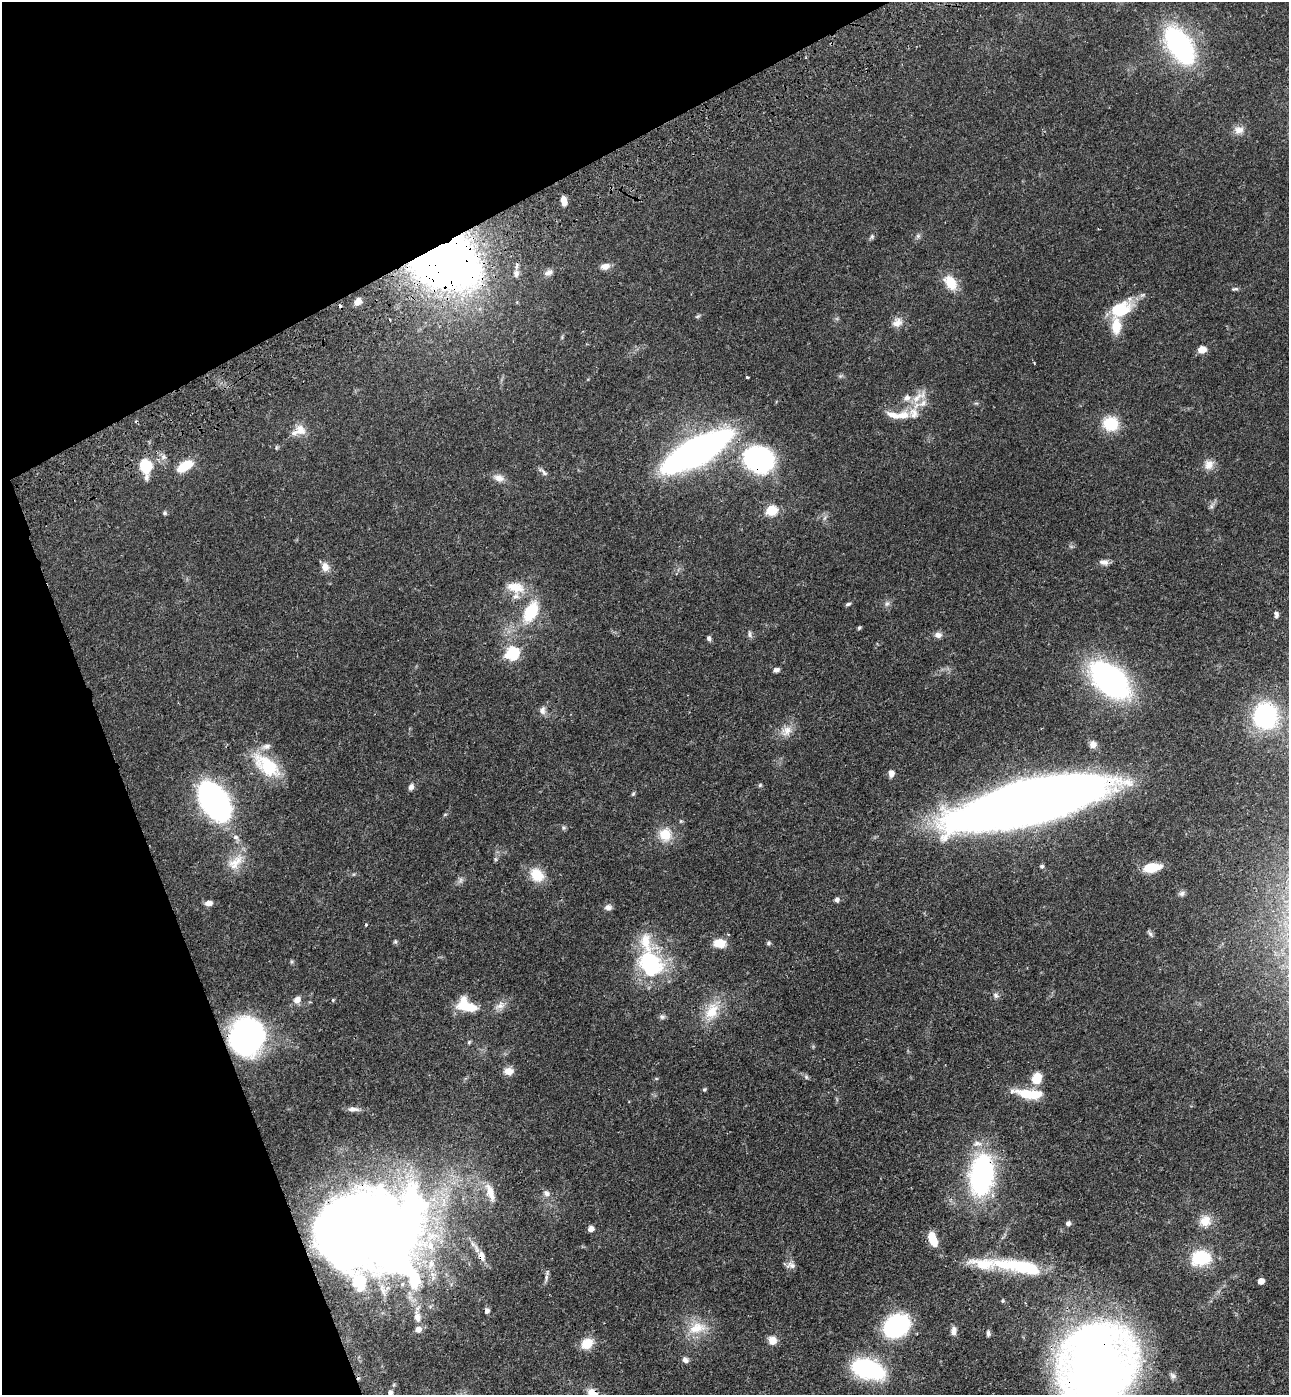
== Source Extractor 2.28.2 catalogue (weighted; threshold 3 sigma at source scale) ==
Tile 5 of 4 x 4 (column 1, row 2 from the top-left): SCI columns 343-1629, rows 2898-4290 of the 5705 x 5793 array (HDU 1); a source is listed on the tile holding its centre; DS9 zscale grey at full resolution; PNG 1291 x 1397 px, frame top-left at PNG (2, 2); no overlay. Shown black and unused: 21% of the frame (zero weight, under 3 of 4 exposures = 6% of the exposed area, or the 3 px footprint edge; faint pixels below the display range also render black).
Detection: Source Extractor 2.28.2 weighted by HDU 2 'WHT'; one run over the whole footprint, this tile lists its part. Background 0.067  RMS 0.0035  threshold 0.0156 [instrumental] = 3 sigma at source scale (4.5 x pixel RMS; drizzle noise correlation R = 1.50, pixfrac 1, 0.05/0.05 arcsec/px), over >= 5 px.
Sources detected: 142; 5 inside a brighter object's white glare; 2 cosmic-ray / hot-pixel residue — not listed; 11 inside a brighter listed object's ellipse — not listed separately; the other 124 listed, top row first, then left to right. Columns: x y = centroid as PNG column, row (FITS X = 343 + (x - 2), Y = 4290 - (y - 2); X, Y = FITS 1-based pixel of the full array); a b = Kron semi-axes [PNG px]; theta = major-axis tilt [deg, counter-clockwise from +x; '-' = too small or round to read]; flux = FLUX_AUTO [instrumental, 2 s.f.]
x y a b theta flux
1180 45 32 17 -57 69
1239 130 14 10 -8 2.6
564 201 10 6 -79 2.7
872 236 6 5 - 0.61
918 236 7 5 45 0.76
441 256 37 25 -25 530
605 266 12 8 13 2
549 272 11 7 28 1.6
516 273 9 7 80 1.4
950 282 20 13 -52 6.6
1235 289 8 4 6 0.64
358 301 8 6 57 2.5
1121 309 26 18 26 13
697 317 6 4 20 0.51
897 322 15 12 34 2.7
1202 350 9 7 11 3
747 377 3 3 - 0.7
917 398 26 9 45 4.8
913 413 18 13 -84 4.3
893 415 18 8 -21 2.9
1111 424 15 14 - 11
301 430 16 13 -47 3.6
276 447 6 4 -73 0.41
696 451 40 14 29 250
164 457 7 6 - 1
759 460 25 21 -23 65
1209 465 14 12 78 3
145 466 11 8 -79 17
185 466 15 8 32 8.9
543 472 15 5 -43 1.2
499 478 15 9 -17 2.6
771 510 6 5 - 23
165 513 6 5 - 0.55
1104 562 12 7 -7 1.6
325 567 12 9 -76 2.4
515 587 24 14 -12 6.7
848 604 7 4 16 0.62
887 604 8 6 67 0.96
531 612 28 16 63 13
1276 614 8 6 -75 0.99
859 628 6 4 62 0.47
750 634 11 4 -83 0.85
938 635 10 7 3 1.6
709 638 6 5 - 0.79
512 653 7 6 - 43
776 670 6 5 - 1.1
1110 680 26 16 -41 130
542 710 11 8 86 1.6
1265 716 30 27 -78 35
787 731 16 13 49 3.7
1093 744 9 9 - 1.8
267 765 40 19 -39 16
891 773 7 6 - 1.9
760 785 6 4 46 0.41
411 787 8 6 60 1.3
633 794 7 4 53 0.48
214 801 24 14 -58 170
1030 803 110 28 14 700
445 814 6 3 19 0.37
563 828 7 4 -90 0.55
665 835 17 16 - 6.5
236 837 9 7 -22 1.2
495 859 6 5 - 0.54
235 862 29 14 45 6.5
1042 866 5 5 - 0.58
1152 868 16 8 9 9.2
537 875 18 14 -46 7.4
460 880 8 6 38 1.1
1182 893 8 7 - 1
837 900 6 5 - 1
209 903 9 6 4 1.8
608 907 9 7 4 1.4
366 925 4 3 - 0.42
1150 934 9 5 -52 0.78
395 942 6 5 - 0.57
646 942 82 25 -86 21
720 943 13 9 -1 5.4
768 943 6 5 - 0.66
996 995 8 7 - 1
297 1000 10 8 49 2.2
333 1000 5 4 - 0.39
500 1005 15 9 27 2.5
468 1007 29 12 -9 8.5
712 1011 28 17 65 8.9
662 1017 8 6 -3 0.86
247 1036 28 25 80 95
469 1042 6 4 46 0.46
509 1071 12 10 -7 2.7
806 1077 7 4 -46 0.66
1036 1078 11 9 74 6.6
704 1089 5 4 - 0.52
1028 1094 32 9 -7 11
353 1109 17 6 1 1.7
981 1175 32 18 83 76
490 1192 26 9 -70 4.4
546 1193 9 8 - 1.6
1205 1221 15 14 - 4.6
1068 1223 5 5 - 0.96
371 1227 64 44 -23 760
591 1229 6 5 - 1.8
933 1239 15 8 -70 6.6
481 1256 14 9 -72 2.6
1201 1258 20 15 8 16
431 1264 15 9 76 4.3
791 1265 13 8 -9 1.6
1020 1267 71 15 -11 23
546 1278 10 5 84 1.1
1261 1281 5 5 - 3.1
360 1283 27 15 90 6.8
1003 1301 5 4 - 0.4
487 1311 6 5 - 1.1
417 1317 13 8 -77 2.6
896 1326 19 15 32 46
697 1328 28 16 14 8.4
953 1331 11 6 87 1.5
988 1333 7 5 -87 0.8
772 1340 11 10 - 2.8
587 1343 14 10 34 5.9
685 1360 8 7 - 1.3
1097 1365 69 58 73 320
866 1368 30 16 -19 41
1173 1376 9 8 - 1.1
390 1393 9 7 76 1.4
593 1393 18 11 -44 4.4
Overlapping masked pixels (flux is a lower limit): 9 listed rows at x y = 441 256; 759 460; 1030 803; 247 1036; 981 1175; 371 1227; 481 1256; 1097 1365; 593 1393
Isophote crosses this tile's border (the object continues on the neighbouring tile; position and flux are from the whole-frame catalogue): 4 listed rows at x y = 1030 803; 1097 1365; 390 1393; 593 1393